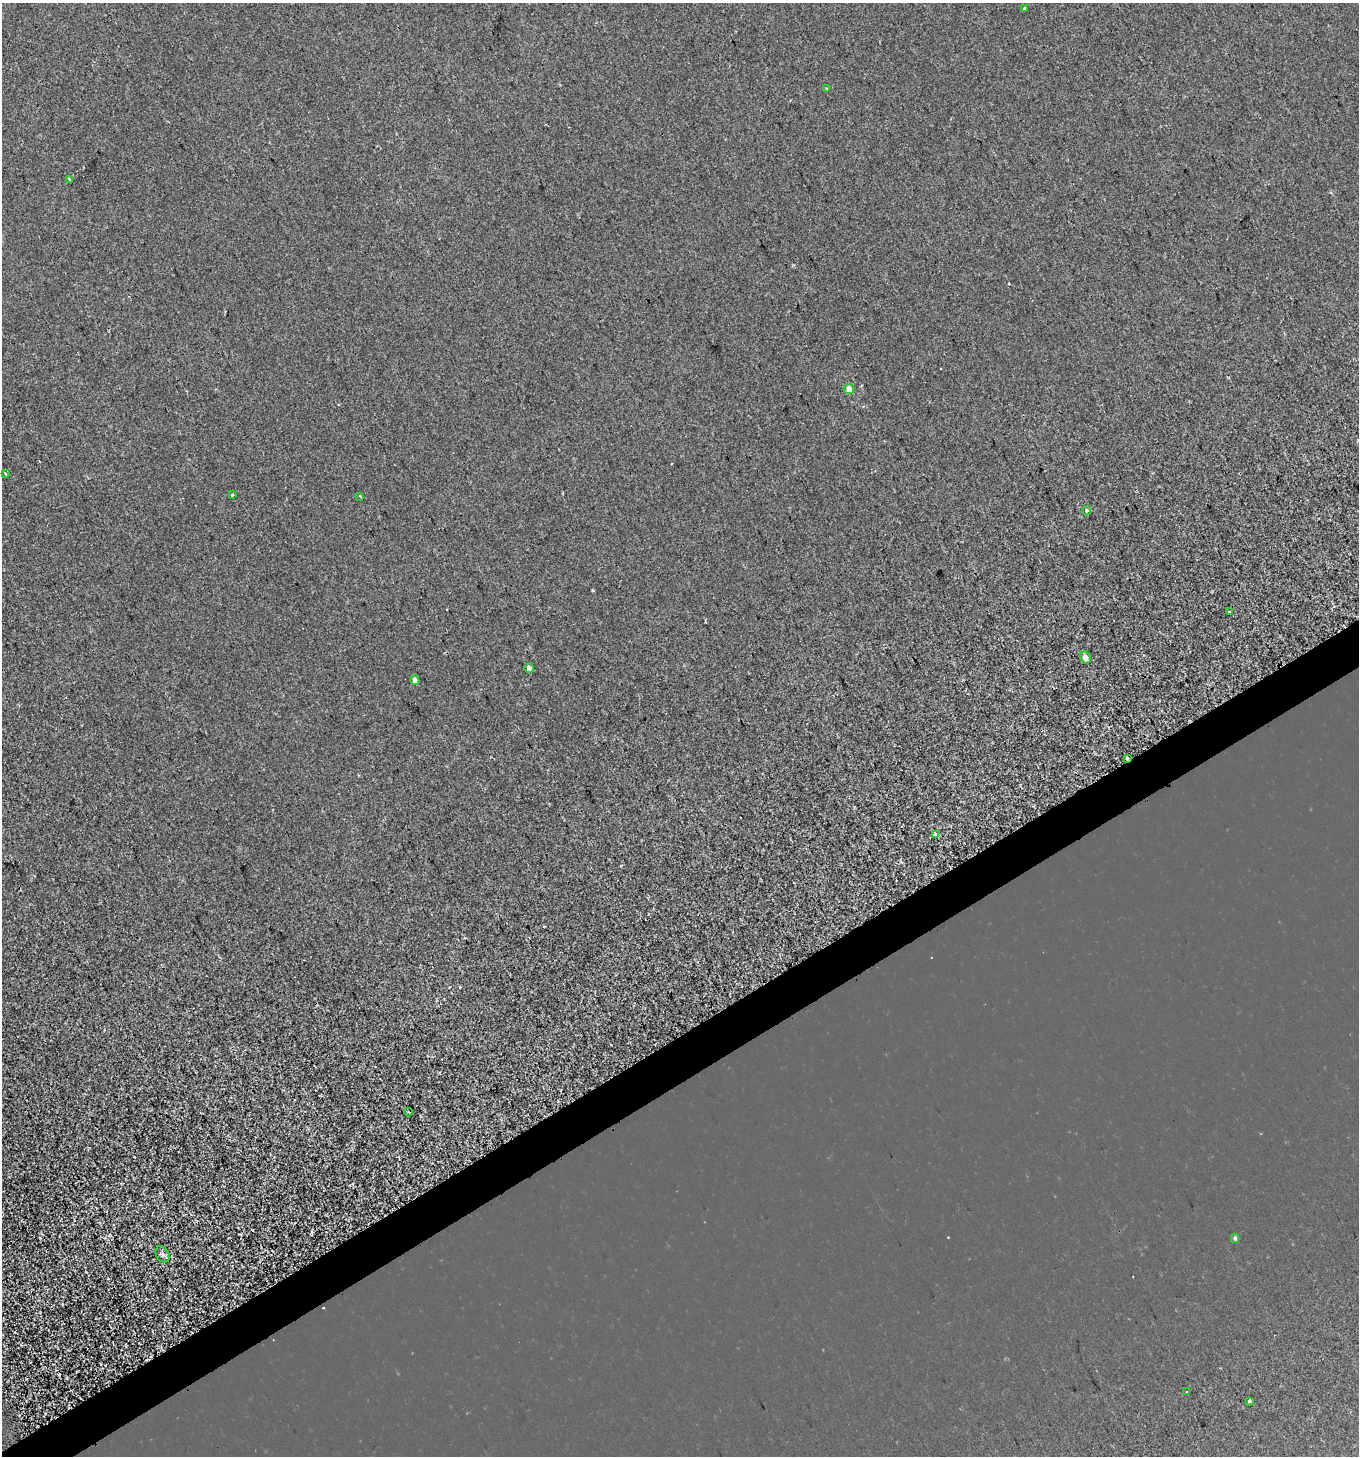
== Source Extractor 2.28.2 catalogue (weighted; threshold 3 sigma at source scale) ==
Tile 7 of 4 x 4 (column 3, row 2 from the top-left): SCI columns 2832-4188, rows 2916-4369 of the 5720 x 5827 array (HDU 1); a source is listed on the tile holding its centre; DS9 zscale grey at full resolution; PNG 1361 x 1458 px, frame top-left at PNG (2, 3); each listed source drawn as its Kron ellipse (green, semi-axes under 4 px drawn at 4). Shown black and unused: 3% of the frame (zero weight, under 2 of 3 exposures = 1% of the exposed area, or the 3 px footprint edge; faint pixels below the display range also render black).
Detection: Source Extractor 2.28.2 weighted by HDU 2 'WHT'; one run over the whole footprint, this tile lists its part. Background 1.24e-04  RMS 0.0048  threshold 0.0217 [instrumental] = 3 sigma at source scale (4.5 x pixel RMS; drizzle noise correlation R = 1.50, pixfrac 1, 0.0396/0.0396 arcsec/px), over >= 5 px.
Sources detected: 26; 7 cosmic-ray / hot-pixel residue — neither listed nor drawn; the other 19 listed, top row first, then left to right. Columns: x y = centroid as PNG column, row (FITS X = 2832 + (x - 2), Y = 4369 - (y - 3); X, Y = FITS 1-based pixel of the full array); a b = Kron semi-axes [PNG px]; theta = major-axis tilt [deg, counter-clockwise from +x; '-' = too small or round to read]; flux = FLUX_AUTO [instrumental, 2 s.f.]
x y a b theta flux
1025 9 3 3 - 11
827 89 4 3 - 0.47
69 180 3 3 - 1.4
849 389 5 4 - 4.6
5 473 3 2 - 0.89
233 494 3 3 - 11
360 496 3 2 - 0.46
1087 511 5 4 - 0.93
1229 611 3 2 - 0.58
1085 658 6 4 -62 2.8
529 668 5 4 - 1.6
415 680 5 4 - 2.1
1127 758 3 3 - 0.86
935 834 3 3 - 15
408 1112 4 3 - 0.52
1235 1238 5 4 - 0.93
162 1254 9 6 -59 1.3
1187 1391 3 2 - 0.41
1250 1401 3 3 - 2.6
Overlapping masked pixels (flux is a lower limit): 1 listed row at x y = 1127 758